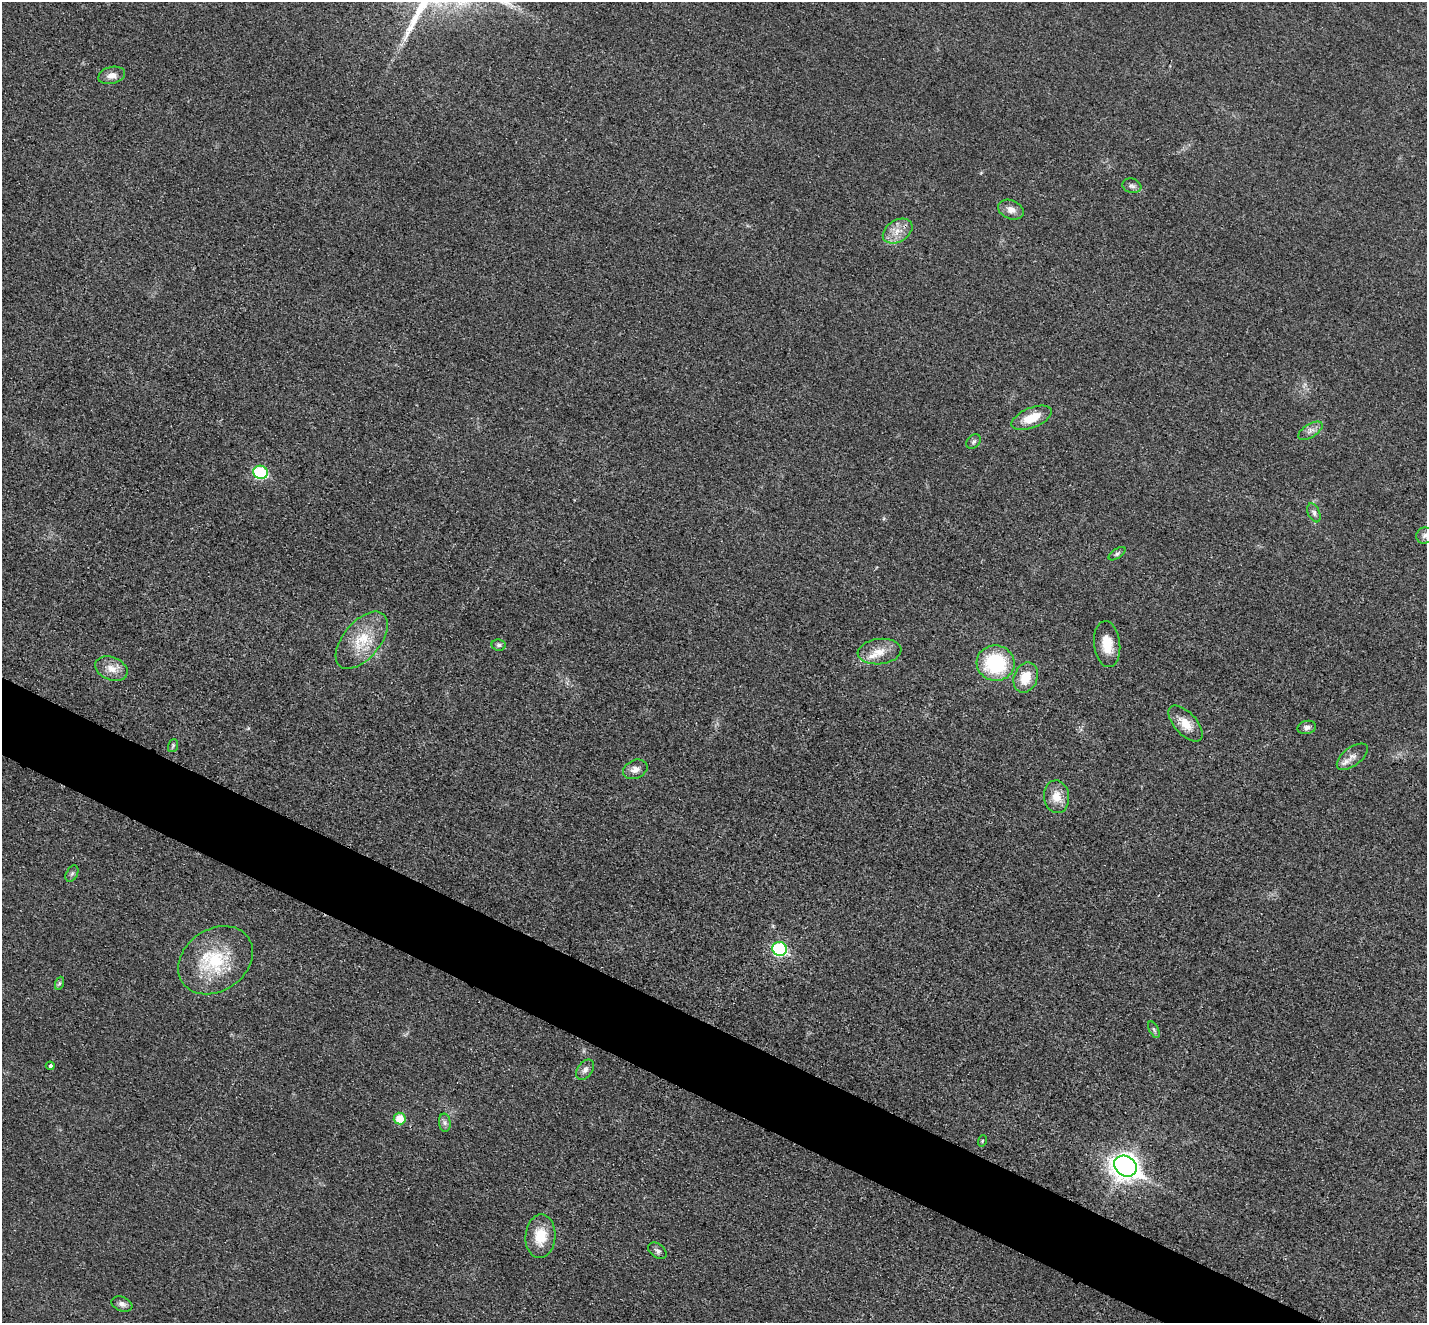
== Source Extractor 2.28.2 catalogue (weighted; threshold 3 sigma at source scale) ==
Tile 6 of 4 x 4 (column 2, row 2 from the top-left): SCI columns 1444-2868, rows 2942-4262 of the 5735 x 5745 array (HDU 1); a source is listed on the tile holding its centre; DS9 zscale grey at full resolution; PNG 1429 x 1325 px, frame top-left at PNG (2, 2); each listed source drawn as its Kron ellipse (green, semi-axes under 4 px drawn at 4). Shown black and unused: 5% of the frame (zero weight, under 3 of 4 exposures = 2% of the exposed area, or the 3 px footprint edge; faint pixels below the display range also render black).
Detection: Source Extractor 2.28.2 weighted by HDU 2 'WHT'; one run over the whole footprint, this tile lists its part. Background 0.0182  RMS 0.0051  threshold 0.023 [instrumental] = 3 sigma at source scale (4.5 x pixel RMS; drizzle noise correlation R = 1.50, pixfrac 1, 0.05/0.05 arcsec/px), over >= 5 px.
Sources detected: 38; all 38 listed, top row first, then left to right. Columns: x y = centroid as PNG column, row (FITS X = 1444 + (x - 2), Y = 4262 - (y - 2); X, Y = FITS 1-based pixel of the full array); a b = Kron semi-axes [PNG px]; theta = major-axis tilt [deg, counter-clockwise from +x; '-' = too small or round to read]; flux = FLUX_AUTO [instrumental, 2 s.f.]
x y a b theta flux
112 75 14 8 14 3.7
1132 186 9 7 -17 1.7
1011 210 13 9 -22 4
898 231 16 11 30 6.3
1032 418 21 10 22 11
1310 431 13 6 32 2.8
974 441 8 6 46 1.4
260 472 7 6 - 47
1314 513 10 5 -66 1.6
1425 535 8 8 - 2
1117 554 10 4 34 1.1
362 640 34 18 50 17
1107 644 23 13 -84 9.7
499 645 7 5 -8 1.3
880 652 22 12 6 7.9
996 663 19 17 -10 38
111 669 17 11 -22 5.8
1026 678 15 11 68 11
1186 724 22 11 -47 7.8
1307 727 9 6 13 1.9
173 746 7 5 70 0.88
1352 757 18 9 37 4.1
635 769 13 9 23 3.4
1056 797 16 12 -82 7.4
72 874 9 5 62 1.2
780 949 7 7 - 63
215 960 40 31 34 34
60 983 7 4 70 0.98
1154 1030 9 4 -63 0.98
50 1066 4 4 - 1.8
585 1070 11 7 53 2.4
400 1119 6 6 - 10
445 1123 9 6 -84 1.7
982 1141 6 3 72 0.54
1125 1166 12 10 -35 480
540 1236 22 15 86 13
657 1251 10 6 -38 1.6
122 1304 11 7 -21 2.1